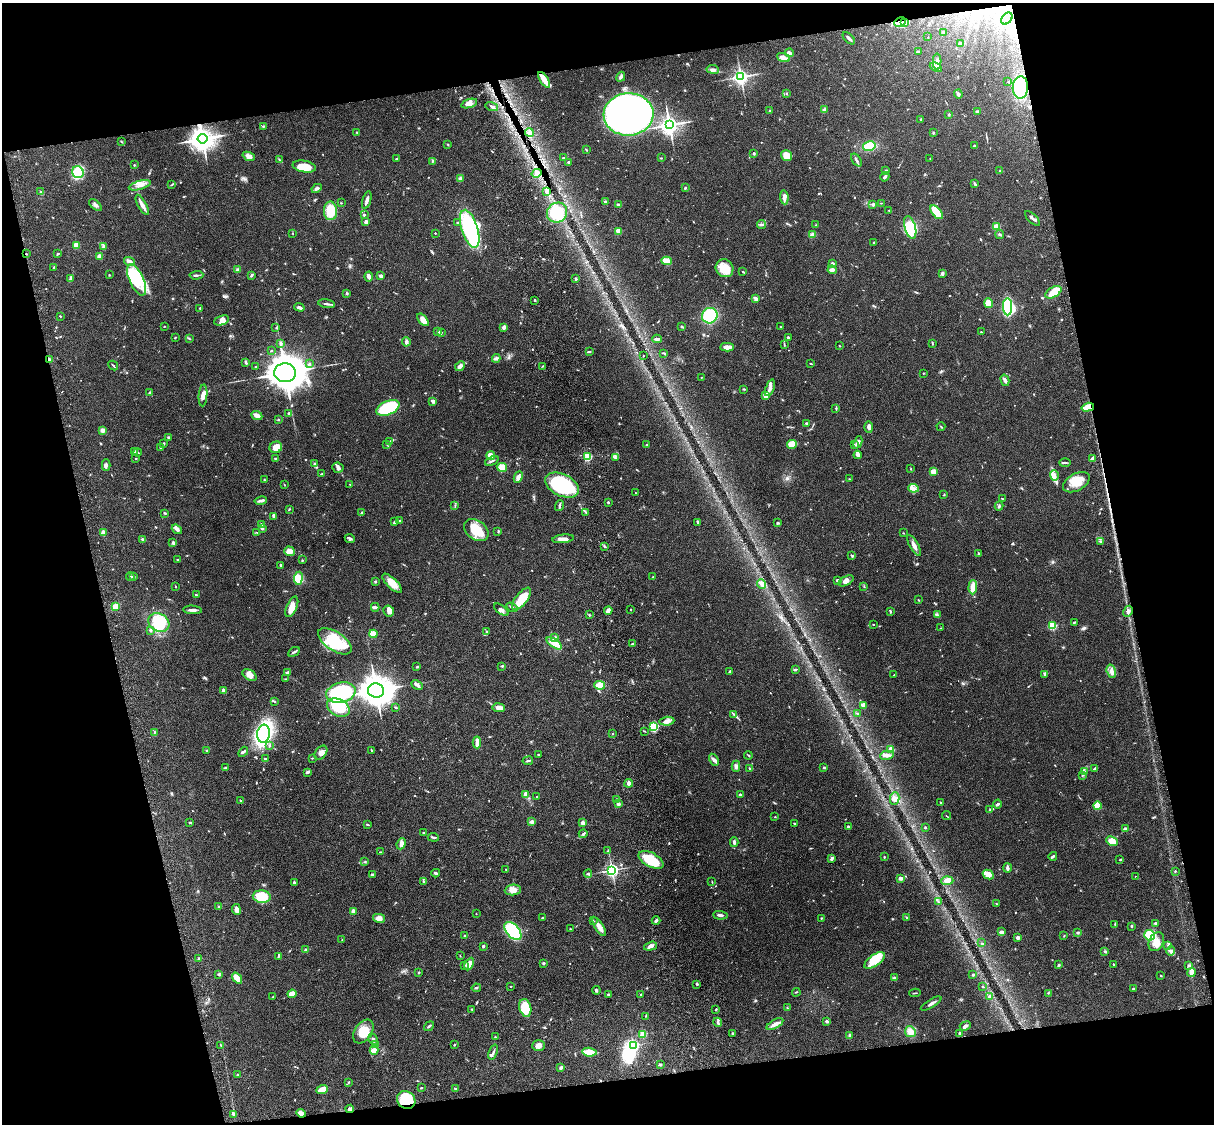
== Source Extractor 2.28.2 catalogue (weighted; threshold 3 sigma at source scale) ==
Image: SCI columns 122-4969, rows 277-4763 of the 5088 x 4926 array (HDU 1 of 3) = the unmasked area's bounding box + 8 px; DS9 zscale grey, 4 x 4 block average (1 PNG px = mean of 4 x 4 image px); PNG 1216 x 1126 px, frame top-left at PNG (2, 3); each listed source drawn as its Kron ellipse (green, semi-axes under 4 px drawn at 4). Shown black and unused: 26% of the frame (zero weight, under 3 of 4 exposures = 6% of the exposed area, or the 3 px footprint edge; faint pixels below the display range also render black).
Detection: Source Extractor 2.28.2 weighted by HDU 2 'WHT'. Background 0.0779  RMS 0.0058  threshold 0.0263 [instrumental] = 3 sigma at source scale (4.5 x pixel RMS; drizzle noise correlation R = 1.50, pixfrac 1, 0.05/0.05 arcsec/px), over >= 5 px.
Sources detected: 798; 1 too faint to see at this stretch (4 x 4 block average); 8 inside a brighter object's white glare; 3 cosmic-ray / hot-pixel residue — neither listed nor drawn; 13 coinciding with a brighter row at this scale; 44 inside a brighter listed object's ellipse — not listed separately; of the other 729, all 500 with FLUX_AUTO >= 1.74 (the completeness limit of this list) listed and drawn (229 fainter detections not listed), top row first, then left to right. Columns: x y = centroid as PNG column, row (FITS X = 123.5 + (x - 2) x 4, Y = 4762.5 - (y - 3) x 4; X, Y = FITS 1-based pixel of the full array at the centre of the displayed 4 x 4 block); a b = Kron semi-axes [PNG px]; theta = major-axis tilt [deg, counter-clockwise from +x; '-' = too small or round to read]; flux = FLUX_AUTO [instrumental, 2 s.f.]
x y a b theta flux
1007 19 7 5 49 24
900 22 6 2 26 12
905 23 2 2 - 2.8
944 32 2 2 - 4.1
928 37 2 2 - 1.9
849 38 7 2 -45 8.3
961 44 4 2 - 5.2
918 51 3 2 - 2.7
789 53 4 2 - 5.9
783 58 7 4 -20 17
937 62 8 3 89 14
936 67 6 2 -26 23
713 69 6 3 -8 9.2
621 77 5 3 - 9.3
741 77 3 3 - 1300
544 80 9 3 -57 46
1008 82 2 2 - 2
1020 87 11 8 88 150
787 93 2 2 - 3.4
958 94 4 3 - 7.5
469 103 8 4 18 15
492 107 6 2 -17 7
825 110 3 3 - 12
770 111 3 2 - 3.5
978 111 3 2 - 3.6
629 114 25 21 3 1800
949 114 2 2 - 4
921 119 2 2 - 5.1
669 125 3 3 - 1800
263 126 3 2 - 2.6
357 132 2 2 - 2.8
529 132 4 4 - 9.3
934 132 3 2 - 2.8
202 139 5 5 - 2500
121 142 3 2 - 2
448 145 2 2 - 2.6
869 146 6 4 11 73
974 146 3 2 - 4.6
586 150 3 2 - 3
754 153 3 2 - 3.7
786 155 5 5 - 43
249 156 6 4 -21 23
563 158 2 2 - 3.7
661 158 2 2 - 2.3
930 158 2 2 - 1.9
397 159 3 2 - 2.9
280 160 3 2 - 2.7
856 160 7 2 -53 7.2
433 161 3 2 - 2.6
569 162 2 2 - 5.5
134 165 2 2 - 2.8
304 167 12 6 -10 69
886 170 2 2 - 1.8
1000 171 3 2 - 2.6
78 172 6 5 - 100
536 173 5 4 - 12
885 177 5 2 - 7.9
461 179 4 3 - 6.7
975 184 4 2 - 5.8
140 185 11 3 16 18
172 185 4 2 - 2.1
317 188 5 3 - 6.7
685 188 3 2 - 4.3
546 191 3 3 - 5.9
41 192 4 3 - 5.1
784 197 7 3 -83 14
367 200 9 2 74 15
605 202 2 2 - 7.6
341 203 2 2 - 1.9
881 203 2 2 - 1.9
873 204 2 2 - 24
95 205 7 3 -44 9.6
142 205 11 3 -62 24
618 205 3 2 - 6.3
889 210 2 2 - 1.9
330 211 9 6 -88 86
936 212 8 4 -48 56
557 213 10 9 - 120
364 215 2 2 - 6
1033 219 10 2 -44 10
366 222 4 3 - 9.9
457 223 3 2 - 3.2
762 225 4 2 - 4.8
816 225 2 2 - 2
910 227 11 5 -73 170
997 227 4 4 - 24
470 229 20 8 -72 430
619 231 3 3 - 28
293 233 2 2 - 1.8
435 233 2 2 - 4.2
1000 234 4 2 - 4.4
812 235 3 2 - 22
874 242 3 2 - 3.2
76 245 2 2 - 120
103 247 4 3 - 6.4
26 254 2 2 - 2.6
57 254 3 2 - 2.7
100 256 3 3 - 15
129 261 6 3 -16 11
666 261 5 4 - 27
832 263 3 3 - 6.5
54 267 2 2 - 1.8
725 268 9 8 - 65
237 270 3 3 - 5.6
832 270 4 4 - 9.9
743 272 4 2 - 2.5
942 274 4 3 - 7
109 275 2 2 - 2.1
196 275 7 2 3 6
252 275 3 2 - 5.1
381 276 3 2 - 12
369 277 5 3 - 13
70 279 3 2 - 3.1
576 279 3 2 - 3.6
137 280 17 7 -66 110
1053 292 9 5 30 56
347 293 3 3 - 3.4
756 299 4 3 - 5.7
535 300 2 2 - 3.9
988 303 5 4 - 44
327 304 8 2 -10 8.9
299 307 5 3 - 9.3
1008 307 8 4 -89 440
200 308 2 2 - 3
60 316 2 2 - 2.5
710 316 8 7 - 170
221 320 8 4 21 17
423 320 7 4 -50 26
164 326 2 2 - 1.8
504 327 4 3 - 11
682 327 2 2 - 3.8
780 327 3 2 - 2.3
276 328 2 2 - 1.8
438 331 4 3 - 5.6
441 332 4 2 - 3.7
981 332 2 2 - 2.1
175 337 3 2 - 2.4
788 337 2 2 - 14
190 339 4 2 - 3.6
657 339 4 2 - 10
406 342 4 3 - 7.9
280 343 4 3 - 5.4
932 344 2 2 - 1.9
784 345 4 2 - 2.8
839 346 2 2 - 1.8
727 347 7 3 3 22
271 351 2 2 - 2.4
589 352 4 2 - 4
664 353 3 2 - 3.5
643 356 2 2 - 5.1
496 358 4 3 - 6.9
49 360 4 2 - 7.3
246 362 4 2 - 5.6
309 364 3 2 - 4.3
811 364 4 2 - 3
113 366 5 2 - 3.8
256 366 2 2 - 2
460 366 5 3 - 15
543 366 2 2 - 1.9
285 373 11 9 -3 7100
924 373 2 2 - 2.2
701 377 2 2 - 2.4
1005 380 6 2 -74 9.4
770 388 9 3 70 17
743 389 3 2 - 2.8
150 393 3 2 - 3.6
203 395 11 3 85 21
765 395 3 2 - 32
433 401 3 2 - 13
1088 407 6 3 16 68
388 408 12 6 22 270
836 408 3 2 - 3.9
289 414 3 2 - 6.8
257 415 6 3 -22 32
278 420 2 2 - 3.7
806 423 3 2 - 3.5
941 426 4 2 - 2.5
869 427 6 3 -89 12
103 430 4 3 - 12
168 438 3 3 - 3.8
390 441 4 2 - 3.9
858 442 6 2 65 15
164 443 3 2 - 3.6
387 444 2 2 - 3.5
792 444 5 4 - 65
646 445 2 2 - 4.3
854 445 2 2 - 2.8
160 447 4 2 - 3.7
276 447 6 5 - 46
134 451 4 2 - 4.8
138 452 4 2 - 2.9
491 455 4 3 - 27
858 455 4 2 - 6.5
588 457 2 2 - 270
136 458 2 2 - 2.5
275 458 3 2 - 2.7
615 458 3 2 - 3.2
1092 458 2 2 - 6.2
492 461 7 2 24 5.8
315 463 2 2 - 2.4
1065 463 6 2 1 4.4
106 465 6 3 90 7.6
502 467 5 4 - 33
338 468 5 5 - 11
911 469 2 2 - 1.9
933 472 3 3 - 21
322 474 3 2 - 4.6
1054 475 5 3 - 12
518 477 6 3 63 14
850 479 3 2 - 2.2
264 480 2 2 - 2.9
1076 482 14 8 29 58
350 484 2 2 - 2
285 485 3 2 - 1.8
562 485 18 11 -26 320
913 488 5 4 - 14
635 493 2 2 - 2
944 495 3 2 - 2.3
1002 499 2 2 - 2.1
261 500 6 2 12 13
608 502 2 2 - 9.5
455 505 2 2 - 1.9
560 506 5 2 - 5.3
999 506 4 2 - 4
289 509 3 2 - 3.1
362 512 3 2 - 4
586 512 2 2 - 2.6
165 513 3 2 - 4.6
274 517 4 3 - 4.2
400 521 3 2 - 3.2
395 522 3 2 - 3.4
698 522 3 2 - 5.3
778 523 3 2 - 4.8
262 525 3 2 - 9.2
262 528 3 3 - 7.6
177 529 6 3 -38 13
476 530 13 9 -35 88
498 531 3 2 - 2.9
103 532 2 2 - 62
257 532 3 2 - 2.5
903 533 2 2 - 1.9
350 538 5 3 - 8.3
142 539 3 2 - 3.8
563 539 11 3 7 17
1100 541 3 2 - 2.9
173 543 2 2 - 30
914 545 12 3 -60 19
604 546 3 2 - 2.3
289 551 5 4 - 30
978 553 3 2 - 3
851 555 3 2 - 3.8
178 560 3 2 - 3.4
302 560 3 2 - 2.5
281 565 4 2 - 4.2
134 576 3 2 - 3.6
130 577 4 2 - 3.5
653 577 3 2 - 2.4
298 578 6 4 82 46
837 580 2 2 - 17
375 581 2 2 - 4.6
846 581 8 4 27 15
392 583 13 5 -44 43
762 584 5 3 - 9.4
176 586 3 2 - 2.1
864 587 2 2 - 1.8
973 587 7 4 87 32
196 595 2 2 - 3.9
522 599 13 6 52 90
918 600 2 2 - 2.5
115 606 4 2 - 37
292 607 11 5 66 29
375 607 4 3 - 5.3
512 607 6 2 -32 7.7
193 610 9 2 -4 12
501 610 8 3 -38 11
608 610 4 3 - 20
631 610 2 2 - 1.9
389 611 6 5 - 18
890 611 4 2 - 3.9
1128 611 6 3 61 8.2
589 615 2 2 - 3.4
937 615 3 2 - 3.2
159 622 11 8 -28 130
1074 622 2 2 - 4.3
873 624 3 2 - 1.9
1052 626 2 2 - 270
941 628 2 2 - 1.8
151 630 4 2 - 4.7
486 631 3 2 - 1.8
373 634 4 4 - 33
555 638 3 3 - 7.9
335 641 19 9 -33 130
554 643 9 4 -34 45
632 644 3 2 - 4.2
294 652 6 2 30 5.9
502 666 4 2 - 3.8
417 667 3 2 - 3.1
795 670 3 2 - 4.7
1111 671 7 4 -73 19
287 672 4 2 - 6.9
729 672 3 2 - 7.4
1044 674 3 2 - 4.2
250 675 8 5 -33 24
894 675 3 2 - 2.7
286 679 3 2 - 2.3
417 685 6 3 -26 11
600 685 5 4 - 35
223 691 2 2 - 45
376 691 8 7 - 5000
341 693 15 10 14 320
274 702 3 2 - 2.9
864 705 3 3 - 16
396 707 2 2 - 3.6
338 708 12 8 -29 120
499 708 6 3 -8 28
858 714 4 2 - 2
734 715 2 2 - 2.6
667 721 7 4 7 16
654 727 3 2 - 150
644 731 2 2 - 1.9
154 732 3 2 - 2.9
263 734 9 6 84 600
612 734 2 2 - 2.3
477 742 6 2 -87 23
269 746 3 2 - 2.3
891 749 2 2 - 130
372 750 3 2 - 3.2
207 751 3 2 - 2.1
243 752 6 2 47 5.3
321 753 8 5 52 17
538 754 3 2 - 2.3
748 755 4 2 - 2.6
887 755 7 3 12 12
312 758 3 2 - 2.6
265 759 3 2 - 4.3
714 760 6 3 -59 9.4
528 761 5 2 - 4.6
736 766 5 3 - 7.5
824 767 2 2 - 10
225 768 2 2 - 1.8
750 769 2 2 - 2.8
1094 769 3 2 - 6.5
307 772 4 2 - 6.6
1085 772 3 2 - 5
1082 775 3 2 - 2.2
629 783 4 3 - 14
526 794 2 2 - 83
740 795 3 2 - 9
537 796 2 2 - 2.6
895 798 6 4 76 13
617 799 3 2 - 4.6
240 800 2 2 - 2.9
941 802 2 2 - 2.2
618 804 2 2 - 35
998 804 4 3 - 5.7
1097 806 4 4 - 48
990 810 2 2 - 4.4
946 816 4 2 - 2.2
775 817 2 2 - 1.9
532 822 4 4 - 8.8
190 823 3 2 - 3.5
583 823 2 2 - 47
367 824 3 2 - 5.9
794 824 2 2 - 4.9
848 827 3 2 - 7.8
925 828 2 2 - 3.8
1125 829 3 2 - 9.4
424 833 3 2 - 3.6
583 834 4 2 - 4.5
433 837 6 2 -4 5.7
1112 841 6 4 -25 39
734 842 5 2 - 8.1
401 844 6 4 67 13
608 851 4 2 - 3.3
381 852 3 2 - 3.2
1053 856 4 2 - 5.1
884 857 3 2 - 2.8
832 858 3 2 - 9.6
651 860 13 7 -28 99
1120 860 2 2 - 5.1
365 862 2 2 - 2.4
1007 868 5 2 - 9.8
506 870 3 2 - 3
612 870 3 3 - 940
1175 871 2 2 - 2.5
436 873 4 2 - 5.2
372 874 3 3 - 3.7
588 874 4 3 - 5.6
988 875 6 4 -28 32
1135 876 2 2 - 1.8
901 878 4 2 - 12
424 881 2 2 - 2.1
947 881 6 4 2 27
294 882 2 2 - 8.1
712 882 2 2 - 2.1
513 890 8 5 7 25
262 897 9 6 -5 100
938 902 2 2 - 1.8
996 904 3 2 - 2.4
219 907 2 2 - 15
236 909 5 4 - 14
353 911 2 2 - 66
476 914 2 2 - 1.8
720 915 7 2 -5 8.7
379 918 6 4 -14 17
542 918 4 2 - 4.1
821 918 2 2 - 2.3
907 918 4 2 - 4.4
593 921 3 2 - 2
656 921 4 2 - 7.1
1115 924 3 2 - 2.2
1156 924 2 2 - 2.5
1131 926 2 2 - 4.5
599 927 11 3 -60 29
570 929 2 2 - 2
513 931 11 6 -50 380
1001 932 4 2 - 15
1078 933 3 2 - 5
465 935 3 2 - 3.2
1150 935 5 5 - 87
1064 936 3 2 - 1.7
1018 938 2 2 - 38
342 940 2 2 - 1.9
1156 942 10 7 63 32
981 943 2 2 - 2.2
1168 945 2 2 - 1.8
483 946 2 2 - 18
650 946 6 4 17 13
306 950 3 2 - 6.6
1105 951 4 2 - 3.6
1171 951 4 3 - 8.5
278 956 4 2 - 5
460 956 2 2 - 1.8
199 958 2 2 - 2.7
875 960 12 5 34 65
543 963 3 2 - 4
469 964 7 4 61 40
1113 964 2 2 - 2.6
464 965 2 2 - 1.8
1059 965 3 2 - 5.6
1188 965 3 2 - 4.6
419 972 3 2 - 3.6
1191 972 4 3 - 30
219 975 3 2 - 3.9
973 975 4 2 - 3.9
1161 976 3 2 - 1.9
237 978 6 3 -53 51
894 978 3 3 - 5.5
697 984 3 2 - 4.4
510 986 3 2 - 1.7
983 987 3 2 - 2.3
476 988 4 2 - 3.7
1133 989 2 2 - 2.5
596 990 4 3 - 5.2
796 992 4 2 - 2.1
915 993 6 2 8 3
1048 993 2 2 - 1.8
292 994 4 3 - 30
608 994 3 2 - 2.5
641 994 2 2 - 2.6
273 996 4 2 - 2.7
990 996 2 2 - 11
931 1003 12 2 30 9.8
525 1008 9 6 -75 97
787 1008 3 2 - 2.1
472 1009 3 2 - 2.1
716 1010 3 2 - 2.4
645 1016 2 2 - 1.7
827 1021 3 2 - 5.8
718 1022 4 2 - 6.7
775 1024 9 3 30 21
429 1026 5 2 - 6.1
965 1026 6 3 22 9.1
363 1032 13 8 55 62
910 1032 5 5 - 24
733 1033 3 2 - 3.8
959 1033 2 2 - 4.7
643 1034 2 2 - 150
850 1036 3 3 - 5.4
495 1037 2 2 - 2.2
373 1039 6 3 -61 9.3
221 1045 2 2 - 2.2
376 1045 3 2 - 4.1
454 1045 3 2 - 2.5
539 1045 6 5 - 18
633 1045 2 2 - 620
374 1050 4 3 - 18
493 1052 8 2 69 6.9
589 1052 7 3 -6 71
660 1065 3 2 - 5.3
561 1067 3 2 - 8.9
238 1075 3 2 - 2.8
348 1082 3 2 - 2.4
421 1088 3 2 - 2.4
455 1088 3 2 - 2.5
322 1090 6 3 23 44
406 1100 9 8 - 150
350 1109 4 3 - 10
301 1113 5 3 - 26
233 1114 4 2 - 4.3
Overlapping masked pixels (flux is a lower limit): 9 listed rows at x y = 900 22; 544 80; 202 139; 26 254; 49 360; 1088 407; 406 1100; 350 1109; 301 1113
Diffuse or blended objects may show on this block-average render without a row.